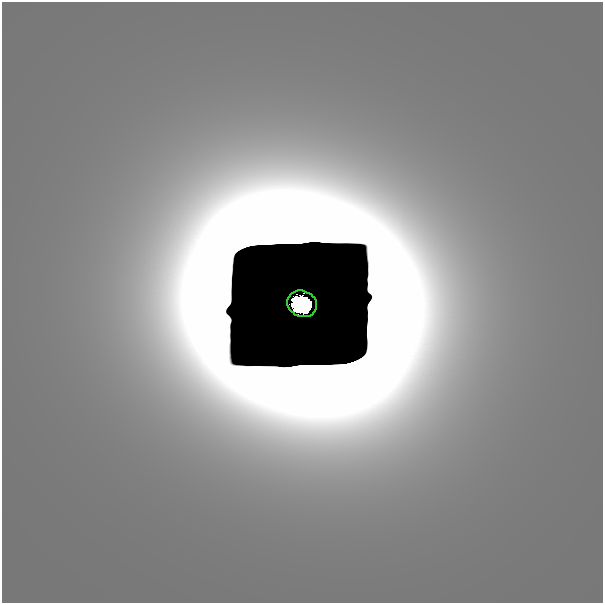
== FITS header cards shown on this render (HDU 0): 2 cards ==
NAXIS1  =                  601
NAXIS2  =                  601

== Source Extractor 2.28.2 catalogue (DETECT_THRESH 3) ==
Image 601 x 601 px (HDU 0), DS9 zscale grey, 1 PNG px = 1 image px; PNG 605 x 605 px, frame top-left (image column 1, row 601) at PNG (2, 2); each listed source drawn as its Kron ellipse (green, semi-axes under 4 px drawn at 4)
Background 5.19e-11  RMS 1.7e-11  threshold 4.95e-11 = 3 sigma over >= 5 px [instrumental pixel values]
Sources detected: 5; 4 with non-positive FLUX_AUTO (blend fragments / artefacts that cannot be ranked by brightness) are neither listed nor drawn; the other 1 listed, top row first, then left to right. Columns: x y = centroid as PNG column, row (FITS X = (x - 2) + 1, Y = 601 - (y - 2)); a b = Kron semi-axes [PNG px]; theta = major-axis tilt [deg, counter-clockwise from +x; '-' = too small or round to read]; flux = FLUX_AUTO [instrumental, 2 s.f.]
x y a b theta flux
302 304 15 13 -23 7.4
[4 non-positive-flux detections neither listed nor drawn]